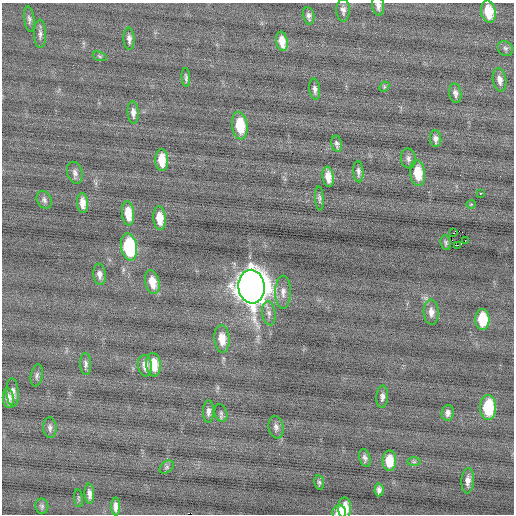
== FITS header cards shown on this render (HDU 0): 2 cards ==
NAXIS1  =                  512 / Axis length
NAXIS2  =                  512 / Axis length

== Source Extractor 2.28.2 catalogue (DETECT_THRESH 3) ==
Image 512 x 512 px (HDU 0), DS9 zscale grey, 1 PNG px = 1 image px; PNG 516 x 516 px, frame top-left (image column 1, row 512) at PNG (2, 3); each listed source drawn as its Kron ellipse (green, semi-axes under 4 px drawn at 4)
Background -0.06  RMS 0.78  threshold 2.34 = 3 sigma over >= 5 px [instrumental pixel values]
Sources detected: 71; all 71 listed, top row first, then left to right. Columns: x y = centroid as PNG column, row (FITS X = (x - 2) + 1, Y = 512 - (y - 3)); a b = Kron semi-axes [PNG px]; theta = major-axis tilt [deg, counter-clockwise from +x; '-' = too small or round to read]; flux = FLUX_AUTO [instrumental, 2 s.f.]
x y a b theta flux
378 6 10 6 -83 210
343 10 11 6 -88 230
488 12 11 7 -79 1200
309 16 9 5 -78 190
29 19 13 5 -83 160
40 34 14 6 -89 210
129 39 11 5 -87 210
282 41 10 5 -80 580
505 48 8 7 - 140
100 56 7 4 -20 81
186 78 9 4 -85 130
500 80 12 6 -80 320
384 87 6 4 47 74
315 89 11 5 -83 200
455 93 10 6 -83 200
133 112 11 5 -86 260
240 126 14 8 -83 1700
436 139 8 5 -85 210
337 144 8 5 -79 150
408 158 10 7 -80 200
162 160 11 6 -89 910
358 172 11 5 -86 180
75 173 11 7 -72 200
418 173 13 7 -83 1300
328 177 10 5 -82 490
480 193 3 2 - 400
319 199 12 4 -86 120
44 200 9 7 -61 160
82 203 10 5 -86 440
471 204 4 3 - 38
128 213 12 6 -83 860
159 218 12 6 -85 810
453 233 2 2 - 32
465 240 3 2 - 260
446 243 7 5 -80 110
458 245 3 2 - 1100
129 247 13 8 -81 4400
100 274 10 6 -85 250
152 282 12 7 -77 720
251 287 17 13 -84 120000
283 292 16 8 90 370
431 312 12 7 -86 360
269 313 12 6 -83 230
482 319 10 7 -89 1700
222 339 14 7 -85 760
86 364 11 5 -88 180
154 365 12 7 -84 900
145 366 11 7 -81 340
37 375 11 6 80 150
12 392 14 6 -86 340
382 397 11 6 86 200
8 398 9 5 -86 340
488 407 12 8 89 2700
208 411 11 5 88 210
221 413 9 6 -70 120
448 413 8 6 84 220
276 427 11 7 -79 230
50 428 10 7 -87 190
365 458 9 5 -71 160
389 461 10 7 89 900
414 462 7 4 0 90
167 467 8 5 37 120
468 481 12 6 86 340
319 483 7 5 -82 100
379 490 6 4 86 190
89 494 10 4 -86 250
78 498 9 4 -84 80
42 506 7 6 - 120
116 507 9 4 90 270
345 508 10 6 -89 700
339 512 7 6 - 490
At the frame edge (FLAGS 8, measured only in part): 2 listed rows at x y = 378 6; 339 512